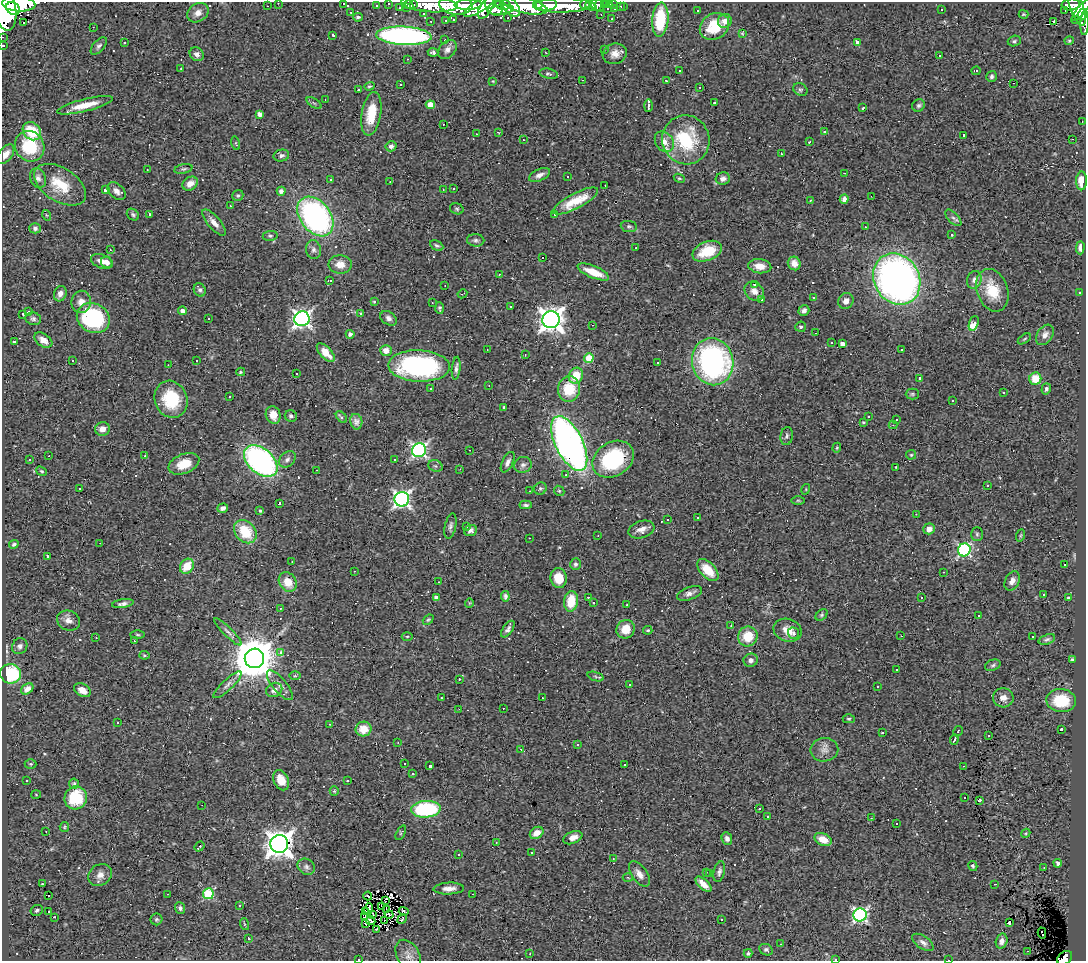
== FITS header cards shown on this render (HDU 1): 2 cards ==
NAXIS1  =                 1084
NAXIS2  =                  959

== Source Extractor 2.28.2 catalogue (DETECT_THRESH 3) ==
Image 1084 x 959 px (HDU 1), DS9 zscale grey, 1 PNG px = 1 image px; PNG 1088 x 963 px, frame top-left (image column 1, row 959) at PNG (2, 2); each listed source drawn as its Kron ellipse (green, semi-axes under 4 px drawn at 4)
Background 0.734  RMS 0.056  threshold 0.169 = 3 sigma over >= 5 px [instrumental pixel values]
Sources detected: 480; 2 with non-positive FLUX_AUTO (blend fragments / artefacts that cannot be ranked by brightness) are neither listed nor drawn; the other 478 listed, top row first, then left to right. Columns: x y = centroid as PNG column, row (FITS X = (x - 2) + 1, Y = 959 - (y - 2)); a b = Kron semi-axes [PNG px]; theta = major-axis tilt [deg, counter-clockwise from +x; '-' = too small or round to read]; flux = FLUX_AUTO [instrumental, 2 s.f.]
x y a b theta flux
278 3 2 2 - 5.3
343 3 3 3 - 47
388 3 3 3 - 9.1
19 4 16 7 -4 2100
407 4 7 3 -33 32
596 4 7 5 -86 29
610 4 3 3 - 17
614 4 3 3 - 14
1071 4 9 6 6 160
414 5 3 2 - 5.2
431 5 27 7 -2 520
456 5 17 10 -7 1400
468 5 13 5 2 660
503 5 8 5 -10 350
525 5 23 8 -13 1500
538 5 5 3 - 290
546 5 11 6 3 750
562 5 29 7 1 640
585 5 5 4 - 37
599 5 6 3 -78 19
606 5 4 3 - 8
267 6 3 2 - 5.5
376 6 3 2 - 4.7
480 6 18 6 32 640
493 6 11 7 -56 490
590 6 5 4 - 22
620 6 3 3 - 4.9
624 6 3 2 - 6.3
511 7 12 7 -49 740
1076 7 20 6 -70 400
400 8 3 2 - 5.1
407 8 3 3 - 6.4
486 8 12 6 60 550
607 8 3 3 - 4.6
615 8 3 3 - 11
5 9 22 11 -79 3000
13 9 7 6 - 940
941 9 3 3 - 63
501 10 13 4 6 420
697 10 3 3 - 6.5
1065 10 2 2 - 3.8
1081 10 13 4 50 470
351 12 3 2 - 3.5
198 13 11 9 34 28
423 14 3 2 - 3.6
601 14 3 2 - 3.2
1023 14 5 3 - 3.9
1082 14 6 4 67 270
358 17 5 3 - 6.5
508 18 3 2 - 7.4
453 19 4 3 - 89
612 19 3 2 - 2.7
446 20 3 2 - 3.9
660 20 17 8 86 190
1076 20 5 3 - 22
431 21 3 2 - 5.2
725 21 7 6 - 28
1054 21 4 3 - 190
24 23 3 3 - 55
1085 23 12 4 88 84
714 26 15 12 33 130
93 27 3 2 - 3.4
742 33 3 2 - 3.4
333 35 3 2 - 3.9
404 36 27 9 -3 1100
2 37 2 2 - 6.1
445 40 2 2 - 2.9
1014 41 7 5 18 7.1
1069 41 4 4 - 4.2
857 42 4 3 - 12
124 43 3 3 - 17
3 46 3 3 - 8.6
99 46 10 5 49 11
604 49 3 3 - 3.9
447 50 11 7 48 19
433 52 5 4 - 10
546 53 2 2 - 2.3
197 54 7 6 - 17
615 54 12 10 17 34
939 55 3 2 - 20
407 59 2 2 - 2.1
181 68 2 2 - 2.8
680 71 2 2 - 3.1
976 71 4 2 - 3.4
549 74 9 5 -12 8.7
991 76 5 5 - 8.6
582 80 2 2 - 2.4
493 81 3 3 - 2.9
666 81 3 2 - 3.4
1014 83 2 2 - 2.7
401 84 3 3 - 36
369 86 5 4 - 5
700 87 3 2 - 15
358 90 3 3 - 65
800 90 7 6 - 7.6
325 99 2 2 - 1.8
314 103 8 3 -31 5.8
714 103 3 2 - 2.9
85 105 29 6 14 70
430 105 4 4 - 62
918 105 6 6 - 8.9
648 106 6 3 89 9.8
863 108 3 2 - 4.3
260 114 4 4 - 22
371 114 22 9 80 110
1082 122 2 2 - 2.1
443 124 3 2 - 13
32 131 10 8 -41 120
498 132 4 2 - 2.5
825 132 3 3 - 5.9
476 134 2 2 - 2.4
964 135 3 2 - 3.4
1072 139 2 2 - 2.2
523 140 3 2 - 4.3
686 140 24 23 - 260
664 142 11 8 -54 34
809 142 3 2 - 4.8
236 143 7 3 -77 3.4
30 146 16 14 -55 180
391 146 5 5 - 11
6 154 11 6 52 29
781 154 3 2 - 4.5
281 156 8 6 13 11
183 169 9 4 13 7
147 170 3 2 - 4.5
845 173 3 2 - 2.7
540 175 11 5 24 18
568 177 2 2 - 3
38 178 10 7 -67 17
679 178 6 4 -28 4.8
330 179 3 3 - 15
723 179 7 6 - 15
1081 181 9 5 88 46
390 182 2 2 - 1.8
190 184 8 6 35 33
60 185 29 17 -32 120
605 185 3 2 - 4
454 189 3 3 - 7.1
105 190 3 3 - 23
443 190 3 2 - 2.8
116 191 10 7 -44 19
281 191 4 4 - 16
238 195 6 5 - 7.4
871 196 2 2 - 2.4
844 199 5 4 - 14
811 200 3 2 - 6.2
575 201 25 7 27 90
231 206 3 3 - 3.1
457 209 7 5 -16 6.5
149 214 3 3 - 7.2
555 214 3 2 - 3.5
46 215 5 3 - 3.4
133 215 7 5 -41 7.1
315 216 22 15 -52 1000
953 218 10 5 -45 11
214 222 16 6 -50 26
629 226 8 5 -7 7.8
865 227 2 2 - 2.4
35 228 6 5 - 9.2
952 235 3 2 - 3.4
270 236 7 5 8 7.2
476 240 8 6 -5 11
437 246 7 4 -28 7.1
636 248 3 2 - 3
1080 248 7 4 89 15
110 250 3 3 - 3.1
313 250 9 7 -80 14
707 251 15 9 22 93
543 257 3 3 - 180
102 261 11 7 -21 27
107 262 6 5 - 25
794 263 7 6 - 36
340 264 11 9 -3 42
760 266 11 7 -7 40
593 272 17 6 -22 76
499 274 3 3 - 5.6
897 279 27 22 -59 1800
330 280 4 3 - 21
974 280 9 7 72 18
755 284 3 3 - 6.9
445 285 2 2 - 2.1
200 290 7 6 - 9.3
992 290 22 15 -70 120
754 291 11 8 -43 25
1080 292 3 3 - 9.8
60 294 8 6 71 18
462 294 5 2 - 2.8
813 298 2 2 - 3.6
761 300 3 3 - 51
846 301 8 7 - 22
81 302 11 10 - 30
374 302 4 3 - 4.1
432 303 3 2 - 4
511 307 3 2 - 2.8
440 308 6 4 -86 7.1
183 311 4 4 - 23
804 311 5 5 - 12
28 312 3 2 - 5.8
23 314 3 3 - 5.4
361 314 3 3 - 21
93 318 17 14 -28 410
389 318 9 6 -36 14
33 319 8 6 -15 11
208 319 3 3 - 25
302 319 8 7 - 1400
551 320 8 8 - 3400
974 323 8 4 70 77
592 325 2 2 - 2
801 327 5 5 - 8.6
816 333 2 2 - 2.5
350 334 4 4 - 13
1045 335 11 7 56 21
1024 339 7 3 35 4.8
43 340 10 6 -34 26
14 342 3 3 - 75
832 342 3 3 - 70
842 344 4 4 - 19
902 349 3 2 - 20
487 350 3 2 - 4.3
386 351 6 5 - 32
326 353 11 5 -47 58
525 355 3 2 - 2.1
589 358 5 4 - 120
72 360 2 2 - 3.3
197 360 3 3 - 39
713 362 24 20 -77 800
658 363 3 3 - 9.1
168 365 2 2 - 2.1
419 366 31 15 -2 730
456 368 11 4 84 13
241 372 4 2 - 5.5
296 373 3 3 - 14
576 376 8 7 - 76
920 378 3 3 - 12
1035 379 6 6 - 73
489 386 2 2 - 4.2
431 388 3 3 - 19
569 389 13 11 84 110
1046 389 6 4 72 8
1004 393 3 3 - 5.6
912 394 6 5 - 6.9
229 397 3 3 - 8.5
171 399 19 16 -67 160
953 400 3 3 - 5.9
504 407 3 2 - 4
273 415 9 7 -70 42
291 416 6 5 - 8.9
341 417 6 4 -47 9
869 417 3 3 - 7.6
896 419 3 3 - 12
356 422 8 6 -78 15
863 422 3 3 - 3.5
893 425 4 4 - 5.1
102 429 7 7 - 29
787 436 9 6 81 9.1
569 444 30 13 -63 2100
837 448 5 4 - 4.6
419 450 7 7 - 920
470 450 3 2 - 11
911 455 5 4 - 4.7
49 456 3 2 - 5
145 456 3 2 - 7.7
287 459 9 7 43 14
394 459 3 3 - 49
613 459 22 17 32 350
30 460 3 2 - 4
261 461 19 12 -41 1000
508 462 11 5 63 16
184 464 16 9 21 72
523 465 9 8 - 13
435 466 7 5 -21 8.1
896 467 3 2 - 2.8
460 469 2 2 - 2.6
316 470 2 2 - 2
42 471 6 4 -38 5.2
566 475 3 2 - 12
987 485 3 3 - 220
80 488 3 3 - 5.6
540 489 6 6 - 7.4
806 489 5 3 - 2.9
530 491 2 2 - 2.5
559 491 5 4 - 5.2
402 499 7 7 - 1200
798 500 6 4 -1 5.6
279 503 3 3 - 56
526 505 6 3 4 7.7
223 508 6 4 18 14
260 510 4 3 - 10
916 514 2 2 - 1.8
697 518 3 2 - 5.6
668 519 3 3 - 110
450 526 13 5 78 12
466 527 3 3 - 9.2
929 529 6 5 - 28
471 530 6 5 - 12
641 530 13 8 18 25
245 532 13 10 -48 130
977 534 7 5 -88 7.4
598 535 2 2 - 2.4
1021 535 6 4 71 4.5
529 538 3 2 - 11
100 543 2 2 - 2.6
14 544 5 4 - 7.1
964 550 6 6 - 620
47 556 3 3 - 8.1
292 562 2 2 - 2.4
575 564 6 5 - 8.2
1065 564 3 3 - 94
187 566 8 6 54 75
708 570 13 7 -47 76
354 571 3 2 - 3.8
943 572 3 2 - 3.9
559 578 10 8 -77 64
1012 581 10 7 64 20
288 582 10 8 -55 61
439 582 2 2 - 2.2
689 593 13 6 20 18
1043 594 3 3 - 7.3
505 596 5 3 - 8.7
436 597 4 3 - 12
588 597 3 3 - 12
922 597 3 2 - 15
1068 598 4 3 - 5.1
571 601 10 7 82 99
469 603 5 3 - 2.7
593 603 3 3 - 110
123 604 11 4 9 13
627 605 3 2 - 5.3
280 608 3 3 - 3.2
822 615 7 5 42 6.1
978 615 3 3 - 99
68 620 12 9 -24 25
428 620 6 4 39 4.7
731 626 3 2 - 3.8
508 629 9 5 55 13
626 629 9 8 - 62
648 630 4 3 - 4.5
788 630 14 11 -16 43
228 632 18 4 -45 16
793 633 6 5 - 7.7
137 635 7 3 -1 4.9
407 636 5 3 - 4.1
748 636 10 9 - 88
901 636 2 2 - 2.3
1033 637 3 2 - 2.8
96 638 2 2 - 2.1
1047 639 8 5 20 8.5
134 641 3 2 - 5.6
20 646 8 7 - 14
280 652 3 3 - 32
144 655 5 3 - 4.4
254 658 10 9 - 15000
751 660 7 6 - 13
1072 660 3 2 - 4.3
993 665 8 5 20 8.6
897 670 2 2 - 2.9
11 674 10 9 - 230
295 676 6 4 1 4.5
596 677 8 3 -19 6.8
459 679 3 2 - 4.7
629 684 3 3 - 9
227 685 18 5 43 20
280 685 18 7 -51 23
877 686 2 2 - 3.7
27 689 7 5 37 18
82 690 9 6 -31 33
274 690 8 6 31 21
441 698 3 2 - 4.3
542 698 3 2 - 5.1
1003 698 10 9 - 24
1061 700 14 11 -5 140
503 708 2 2 - 2.9
459 709 2 2 - 2.1
849 719 6 4 1 6.7
118 723 3 2 - 3.8
330 724 2 2 - 1.8
364 729 8 7 - 59
1061 729 3 2 - 6.4
958 731 5 2 - 4.4
883 733 3 3 - 18
989 735 3 3 - 23
954 740 5 3 - 11
398 742 3 2 - 2.2
577 745 3 3 - 7.3
521 749 4 3 - 4.5
824 750 14 11 9 31
31 764 6 5 - 5.6
404 764 3 2 - 5.1
624 764 3 2 - 4.3
430 766 3 3 - 11
964 766 3 2 - 4
413 774 3 3 - 10
27 780 3 3 - 17
281 780 10 7 -65 41
347 781 3 2 - 4.2
74 784 5 5 - 6.1
334 791 5 4 - 4.2
36 794 5 3 - 3.1
76 798 11 11 - 150
965 798 3 3 - 20
979 800 4 3 - 5.4
202 805 2 2 - 1.7
426 809 15 8 4 350
759 809 3 3 - 50
768 816 3 3 - 8.2
871 818 3 3 - 2.3
896 824 3 3 - 16
64 827 5 4 - 4.7
46 831 2 2 - 2.1
401 833 8 4 64 5.3
537 833 7 5 34 34
1026 833 5 3 - 3.9
573 838 10 6 22 25
727 839 6 5 - 13
823 839 9 6 -22 53
496 842 2 2 - 2.4
279 844 9 9 - 4500
200 846 5 3 - 15
532 853 3 3 - 78
458 854 3 2 - 4.1
613 859 3 2 - 2.2
1058 863 4 3 - 9.2
973 866 5 4 - 6.3
306 867 9 7 -33 14
1044 867 2 2 - 3.3
706 872 2 2 - 2.7
719 872 10 5 76 13
709 873 2 2 - 2
639 874 15 7 -55 26
100 875 12 10 38 29
628 877 5 3 - 4.1
42 884 3 2 - 11
703 884 10 5 -42 36
995 884 3 2 - 3.2
449 889 15 6 3 25
168 894 3 2 - 3.5
208 894 5 5 - 250
473 894 2 2 - 2.7
49 896 3 2 - 8.1
368 896 4 2 - 3.1
385 901 4 2 - 1.4
240 906 3 3 - 11
382 906 3 2 - 0.67
180 908 6 5 - 9.4
369 909 6 3 75 1.1
37 910 6 5 - 7.5
387 910 4 2 - 2.5
49 911 3 2 - 5.8
366 911 3 2 - 3.1
404 911 5 3 - 9.5
372 914 4 2 - 3
389 915 4 2 - 4.4
860 915 6 6 - 820
55 917 3 2 - 140
365 917 2 2 - 2.7
156 919 6 6 - 6.6
402 919 5 3 - 4.1
721 919 3 2 - 6.2
371 920 5 4 - 0.72
385 920 3 2 - 2.2
1009 923 3 3 - 23
244 924 6 4 -71 4.2
365 924 4 3 - 10
376 929 3 2 - 2.5
1042 933 5 3 - 23
248 938 4 3 - 5.6
1002 941 7 5 73 19
923 942 12 6 -35 16
781 944 3 2 - 6.4
766 950 7 5 -27 7.9
1028 951 3 2 - 8.4
748 953 4 4 - 6.7
530 954 3 2 - 4.2
408 955 17 11 -60 30
1065 958 8 6 38 150
359 959 3 2 - 80
835 959 3 3 - 4.2
948 960 3 2 - 3.4
At the frame edge (FLAGS 8, measured only in part): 14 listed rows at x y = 278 3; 343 3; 388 3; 19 4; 407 4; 456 5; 5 9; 1085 23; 2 37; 3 46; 1065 958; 359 959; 835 959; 948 960
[2 non-positive-flux detections neither listed nor drawn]